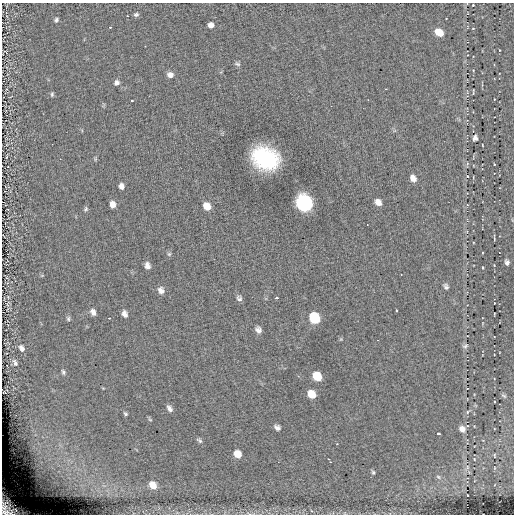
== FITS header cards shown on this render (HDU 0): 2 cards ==
NAXIS1  =                  512
NAXIS2  =                  512

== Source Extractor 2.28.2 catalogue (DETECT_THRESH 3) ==
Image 512 x 512 px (HDU 0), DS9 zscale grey, 1 PNG px = 1 image px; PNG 516 x 516 px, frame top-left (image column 1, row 512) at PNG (2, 3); no overlay
Background 0.144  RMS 4.5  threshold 13.6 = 3 sigma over >= 5 px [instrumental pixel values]
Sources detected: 72; all 72 listed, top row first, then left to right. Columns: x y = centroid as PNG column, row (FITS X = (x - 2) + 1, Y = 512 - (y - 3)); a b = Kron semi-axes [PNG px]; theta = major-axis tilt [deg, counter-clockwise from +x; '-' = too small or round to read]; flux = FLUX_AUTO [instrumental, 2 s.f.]
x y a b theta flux
473 5 3 2 - 210
136 15 6 4 3 640
127 16 3 2 - 340
56 20 4 4 - 650
211 25 5 5 - 1500
110 27 3 3 - 280
473 28 3 2 - 190
439 32 7 5 -38 6300
499 50 3 2 - 150
237 64 8 4 -16 520
170 75 7 6 - 1300
116 83 6 5 - 970
473 92 6 2 89 250
52 94 6 4 81 450
132 101 3 2 - 370
475 138 5 5 - 930
482 145 3 2 - 190
265 158 20 16 -26 42000
467 164 5 4 - 460
494 164 3 2 - 230
467 176 3 3 - 220
413 178 8 6 -61 1800
121 186 6 5 - 1200
378 202 7 5 -48 1700
304 203 9 8 - 130000
113 204 6 5 - 1800
207 206 8 7 - 3000
86 209 6 5 - 510
494 238 5 2 - 310
169 254 5 5 - 470
507 262 6 4 -82 930
147 266 7 5 -75 1400
42 275 6 3 19 270
446 286 6 5 - 810
161 290 8 6 -58 1500
239 298 7 6 - 800
276 298 3 2 - 630
396 311 3 2 - 420
93 312 8 6 -66 1500
125 314 7 5 -70 1400
494 314 3 2 - 200
109 318 2 2 - 210
314 318 8 7 - 21000
68 319 7 5 -64 590
258 330 6 5 - 1200
341 339 6 4 71 260
465 346 7 5 37 640
22 348 8 6 -62 1400
15 363 10 6 -65 1000
63 372 7 4 -63 580
317 376 8 6 -52 7300
312 394 7 6 - 5000
504 396 8 4 -40 570
169 408 9 5 -56 1100
467 412 7 5 40 600
125 414 6 4 -40 480
150 419 6 4 -31 370
277 428 6 5 - 1100
462 429 7 6 - 1800
438 434 3 3 - 1600
199 440 9 5 -35 640
237 454 7 6 - 4400
494 455 5 2 - 200
328 459 3 2 - 320
474 459 3 2 - 210
330 462 3 2 - 300
467 467 7 4 -89 630
373 472 6 4 -70 490
438 477 6 5 - 510
153 485 7 5 -47 3200
467 495 2 2 - 220
8 507 21 14 -45 8000
At the frame edge (FLAGS 8, measured only in part): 1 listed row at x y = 8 507